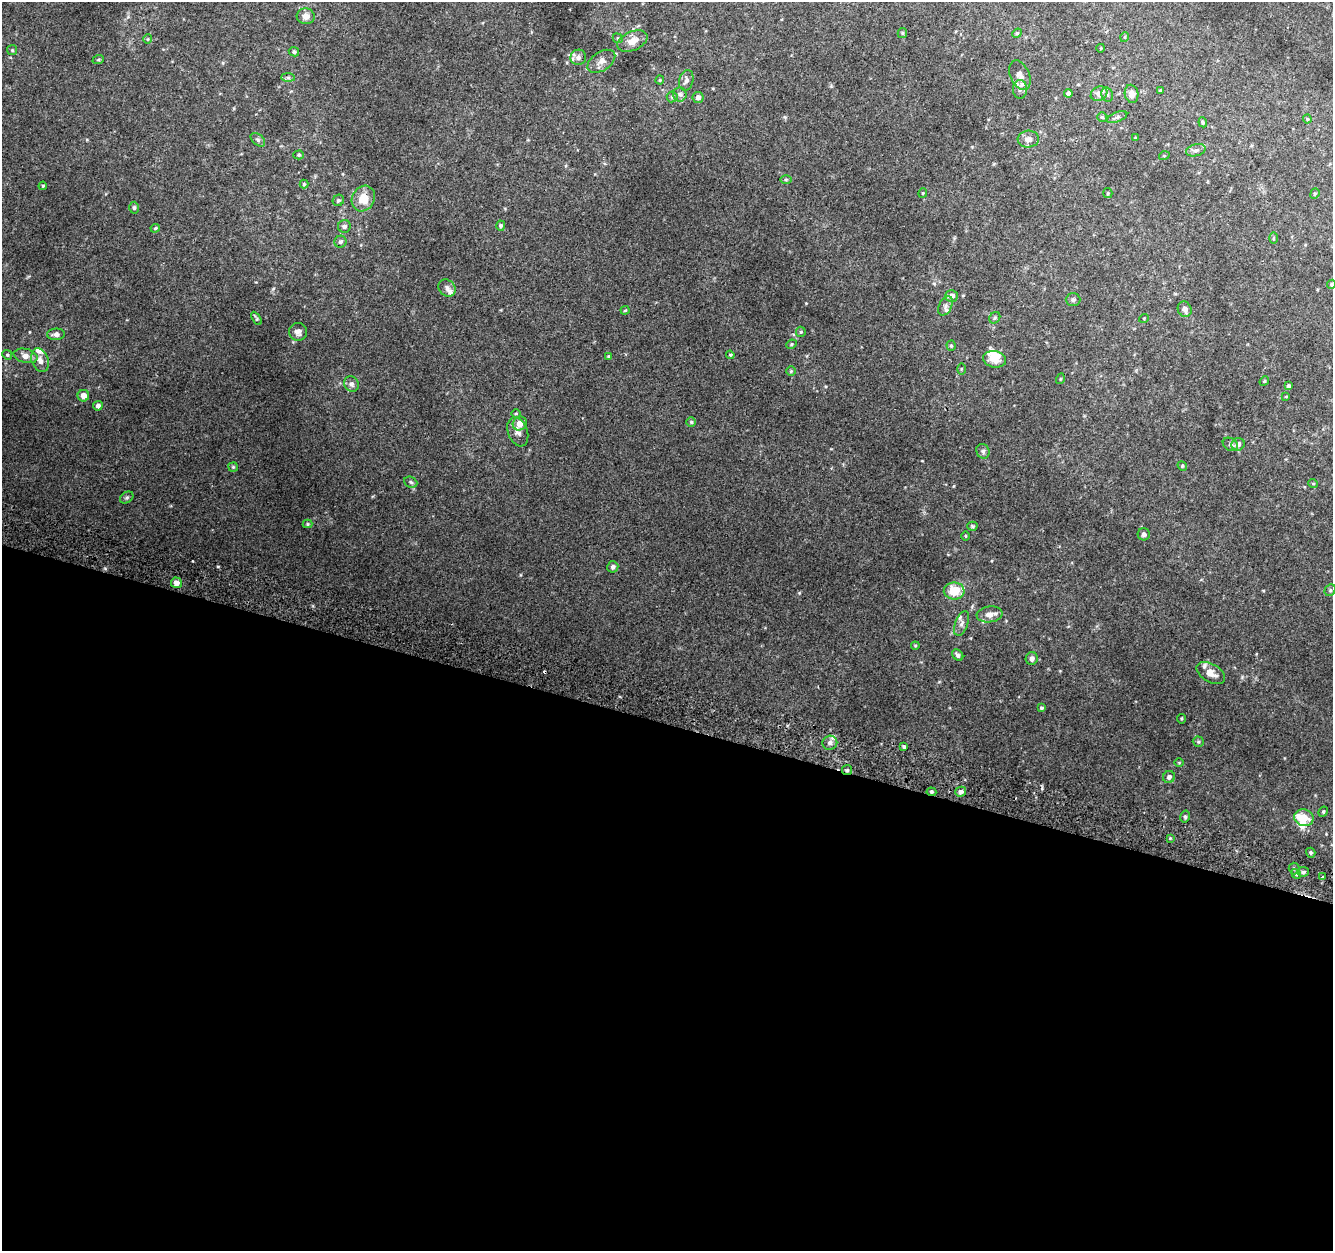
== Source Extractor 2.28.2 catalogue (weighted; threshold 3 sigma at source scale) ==
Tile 14 of 4 x 4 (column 2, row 4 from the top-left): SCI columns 1365-2695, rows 329-1577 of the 5374 x 5589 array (HDU 1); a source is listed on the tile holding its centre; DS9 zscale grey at full resolution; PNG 1335 x 1253 px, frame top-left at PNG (2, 2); each listed source drawn as its Kron ellipse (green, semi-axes under 4 px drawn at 4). Shown black and unused: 42% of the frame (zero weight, under 2 of 3 exposures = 2% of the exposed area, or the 3 px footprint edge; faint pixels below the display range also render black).
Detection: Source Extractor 2.28.2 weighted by HDU 2 'WHT'; one run over the whole footprint, this tile lists its part. Background 0.0855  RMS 0.011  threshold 0.0512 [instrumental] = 3 sigma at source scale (4.5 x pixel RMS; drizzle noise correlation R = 1.50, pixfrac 1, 0.0396/0.0396 arcsec/px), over >= 5 px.
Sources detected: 138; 1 inside a brighter object's white glare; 2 cosmic-ray / hot-pixel residue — neither listed nor drawn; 10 inside a brighter listed object's ellipse — not listed separately; the other 125 listed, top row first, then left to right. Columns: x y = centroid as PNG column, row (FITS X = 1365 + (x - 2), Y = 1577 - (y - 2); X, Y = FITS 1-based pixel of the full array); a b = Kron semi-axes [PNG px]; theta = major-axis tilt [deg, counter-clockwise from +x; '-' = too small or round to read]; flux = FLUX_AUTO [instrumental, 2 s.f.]
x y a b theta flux
306 16 9 8 - 7.6
902 33 5 4 - 1.3
1017 33 5 4 - 1.4
1125 37 5 3 - 0.89
618 38 5 4 - 1.5
148 39 5 3 - 0.88
632 41 16 9 24 12
1101 48 4 2 - 0.85
12 50 5 5 - 1.5
294 52 5 4 - 2
578 57 8 7 - 5.2
98 60 6 3 19 1.3
601 61 15 9 33 7.4
1020 75 15 9 -66 7.9
288 78 7 4 0 2.1
660 80 4 4 - 1.1
686 80 10 7 77 4.6
1020 89 9 7 89 4.6
1160 91 4 2 - 1.3
680 94 7 7 - 3.3
1068 94 4 4 - 4
1099 94 9 7 31 9
1131 94 9 6 -80 8.5
1107 95 7 5 -69 2.9
672 97 5 5 - 1.8
698 97 5 5 - 4.3
1102 117 5 5 - 1.6
1117 117 11 5 22 2.9
1307 119 4 4 - 1.2
1203 122 5 4 - 1.3
1136 138 4 3 - 1.1
1028 139 11 8 5 7.9
258 140 8 5 -42 2.4
1196 150 10 6 15 4.1
299 155 5 4 - 1.6
1164 156 5 3 - 0.98
786 180 5 3 - 1.3
304 184 4 4 - 1.2
43 186 4 3 - 1
923 193 4 4 - 1.2
1108 193 5 4 - 1.3
1315 194 5 4 - 1.6
363 199 13 11 60 20
338 200 6 5 - 2.3
134 208 6 4 89 2.1
344 226 6 6 - 3.6
501 226 5 4 - 2.8
155 228 5 3 - 1.3
1273 238 6 4 90 1.5
340 242 6 6 - 3
1332 284 5 4 - 1.9
447 288 9 7 -46 4.5
952 296 6 6 - 6.5
1073 300 7 6 - 2.6
945 306 10 6 64 3.7
1185 309 8 6 -63 5.6
625 310 4 4 - 1.2
256 318 7 3 -57 1.8
995 318 6 5 - 1.9
1144 318 5 3 - 0.87
298 332 9 9 - 6
801 332 5 5 - 1.4
56 334 9 5 2 4.5
791 344 5 4 - 1.4
951 346 5 4 - 1.6
7 355 5 4 - 1.5
730 355 4 4 - 1.3
26 356 12 7 -14 8.7
608 356 4 4 - 1.1
995 359 11 8 -12 12
40 360 12 8 -70 7.8
961 369 6 4 90 1.3
791 371 5 5 - 1.4
1060 379 5 3 - 1
1264 381 5 4 - 1.3
351 384 8 7 - 4.2
1288 386 4 3 - 2.3
83 396 6 6 - 7.8
1286 396 4 2 - 0.73
98 406 5 4 - 3.8
516 414 5 3 - 1.1
691 422 5 4 - 1.6
520 424 7 6 - 11
518 432 15 9 -70 7.4
1230 444 8 6 -32 2.9
1238 444 7 6 - 6.1
983 451 7 6 - 3.1
1182 466 5 4 - 1.4
233 467 5 4 - 1.5
411 482 7 5 -23 2.2
1313 483 5 3 - 0.94
127 498 7 5 34 2.1
307 524 5 4 - 1.3
972 526 5 4 - 1.4
1144 534 6 6 - 2.9
966 536 5 3 - 0.94
613 567 6 5 - 3.3
176 583 5 5 - 7.1
1330 590 6 5 - 1.7
954 591 10 8 2 28
989 614 13 8 7 7.9
962 623 13 6 69 4.9
915 646 4 4 - 1.1
958 655 6 4 -46 2.8
1032 658 6 6 - 5
1211 673 16 9 -30 11
1041 708 3 3 - 1.5
1182 719 4 2 - 1
1198 742 6 5 - 1.8
830 743 7 7 - 5
904 747 4 3 - 2
1179 763 5 3 - 1
847 770 5 5 - 1.9
1169 777 6 6 - 4
931 792 5 4 - 2
961 792 5 5 - 4.8
1323 812 5 4 - 1.6
1185 817 6 4 77 1.7
1304 818 10 8 -20 18
1170 838 4 4 - 0.99
1311 853 5 4 - 2.1
1294 868 6 5 - 2.3
1303 872 6 5 - 3
1296 874 5 4 - 1.8
1323 877 4 3 - 1.1
Overlapping masked pixels (flux is a lower limit): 2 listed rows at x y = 847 770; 931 792
Isophote crosses this tile's border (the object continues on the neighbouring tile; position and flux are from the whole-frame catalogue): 1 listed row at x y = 1332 284
Unlisted compact peaks at least as high as the median listed source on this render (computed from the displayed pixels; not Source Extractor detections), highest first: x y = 799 593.